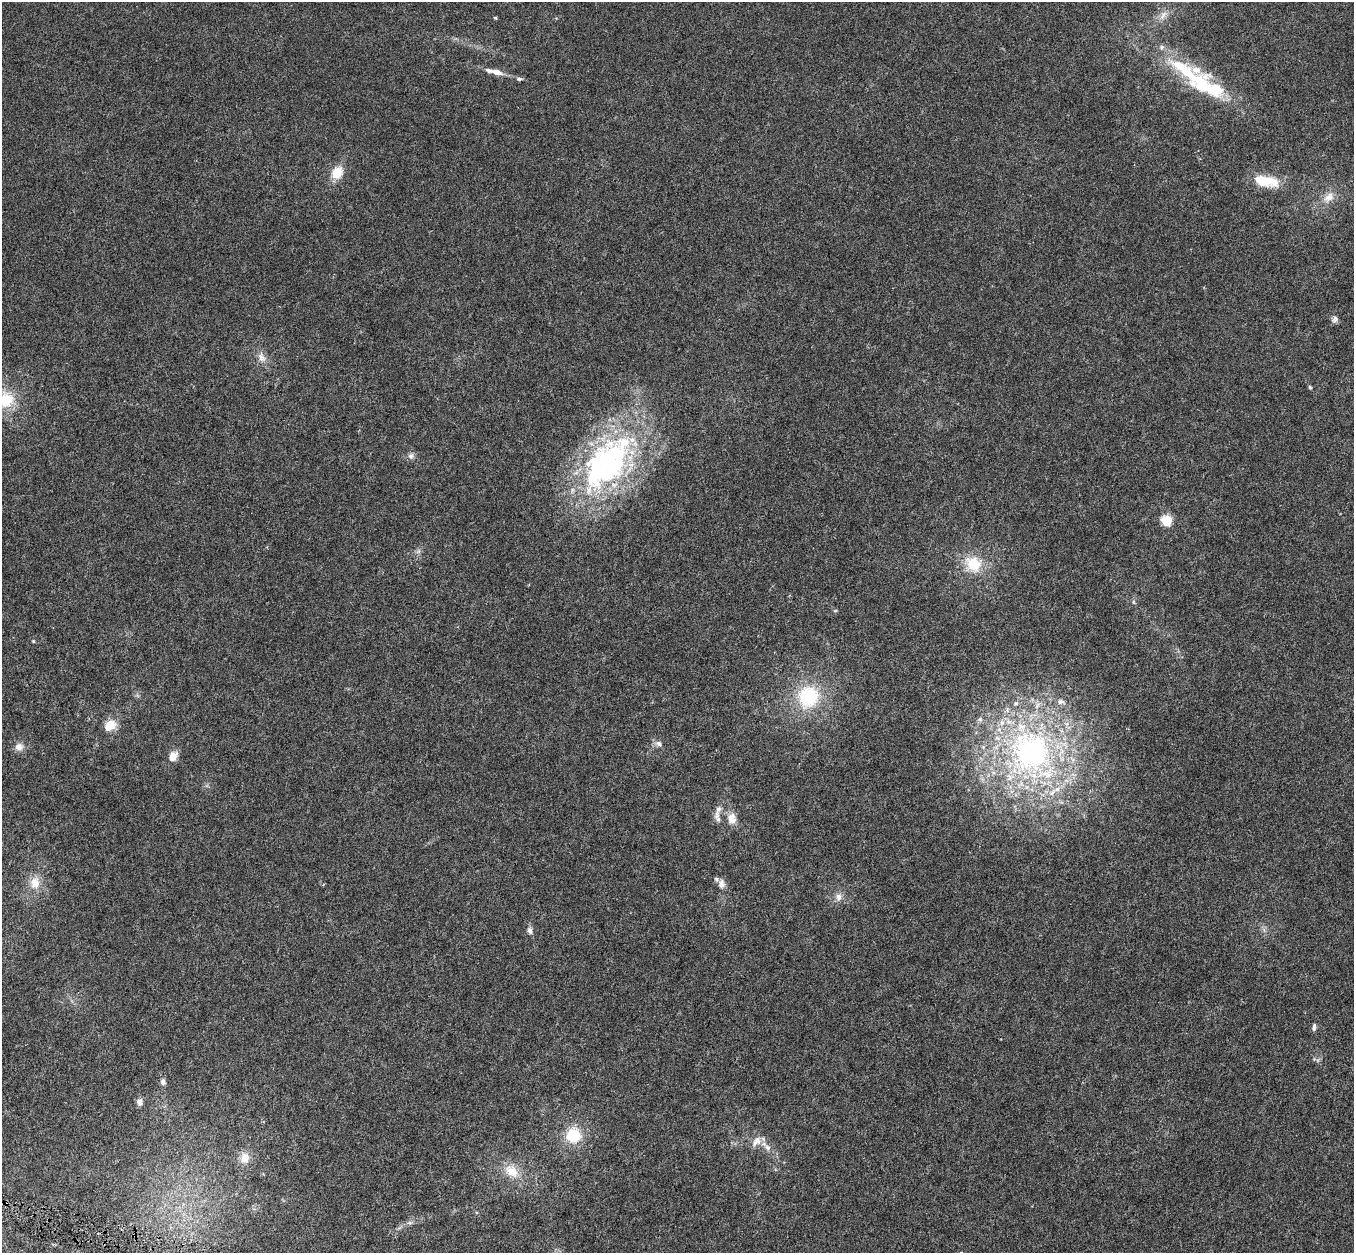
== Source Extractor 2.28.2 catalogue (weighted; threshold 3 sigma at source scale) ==
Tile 7 of 4 x 4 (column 3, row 2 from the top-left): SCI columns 2716-4067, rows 2828-4078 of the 5422 x 5593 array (HDU 1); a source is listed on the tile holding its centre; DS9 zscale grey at full resolution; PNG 1356 x 1255 px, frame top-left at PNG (2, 2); no overlay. Shown black and unused: <1% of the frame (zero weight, under 4 of 8 exposures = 1% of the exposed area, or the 3 px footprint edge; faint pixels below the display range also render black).
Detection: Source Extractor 2.28.2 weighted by HDU 2 'WHT'; one run over the whole footprint, this tile lists its part. Background 0.00445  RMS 9.8e-04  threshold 0.004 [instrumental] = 3 sigma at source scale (4.09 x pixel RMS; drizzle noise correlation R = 1.36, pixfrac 0.8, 0.0396/0.0396 arcsec/px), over >= 5 px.
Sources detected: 57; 2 inside a brighter object's white glare — not listed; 14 inside a brighter listed object's ellipse — not listed separately; the other 41 listed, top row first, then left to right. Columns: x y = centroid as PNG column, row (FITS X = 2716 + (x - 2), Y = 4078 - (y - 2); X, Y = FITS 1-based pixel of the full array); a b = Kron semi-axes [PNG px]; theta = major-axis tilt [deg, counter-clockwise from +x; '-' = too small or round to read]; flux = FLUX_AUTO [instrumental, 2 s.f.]
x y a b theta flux
1163 15 14 6 59 0.52
495 18 4 3 - 0.1
1183 69 61 18 -42 5.4
496 72 11 5 -16 0.79
519 79 8 5 -1 0.2
337 173 16 12 52 1.5
1269 181 28 14 -24 2
1328 197 18 11 39 1.1
1335 319 11 7 70 0.3
262 357 16 10 -66 0.73
1310 387 5 4 - 0.12
6 400 23 22 - 3
411 456 8 8 - 0.34
610 456 89 41 29 20
1166 520 5 5 - 6.9
418 551 8 6 44 0.24
974 564 21 18 -42 2.8
1133 602 6 4 -89 0.13
835 611 6 4 1 0.093
33 641 4 4 - 0.092
808 697 20 18 66 6.3
110 726 12 8 38 1.7
659 743 10 7 -24 0.36
19 747 10 9 - 0.62
1030 752 70 66 -71 28
173 756 11 8 53 0.95
717 817 19 7 -79 0.5
732 819 15 11 -83 0.92
35 883 17 13 87 1.3
721 884 13 10 -87 0.58
839 897 11 8 76 0.53
530 931 9 7 -70 0.34
1314 1027 10 4 82 0.25
163 1082 8 6 -79 0.3
139 1102 8 7 - 0.42
573 1135 16 16 - 3
756 1141 18 10 52 0.8
767 1147 12 7 -51 0.53
245 1158 14 12 81 1.1
512 1171 21 14 -38 1.7
410 1223 7 4 0 0.19
Isophote crosses this tile's border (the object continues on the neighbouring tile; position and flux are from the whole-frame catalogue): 1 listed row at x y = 6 400